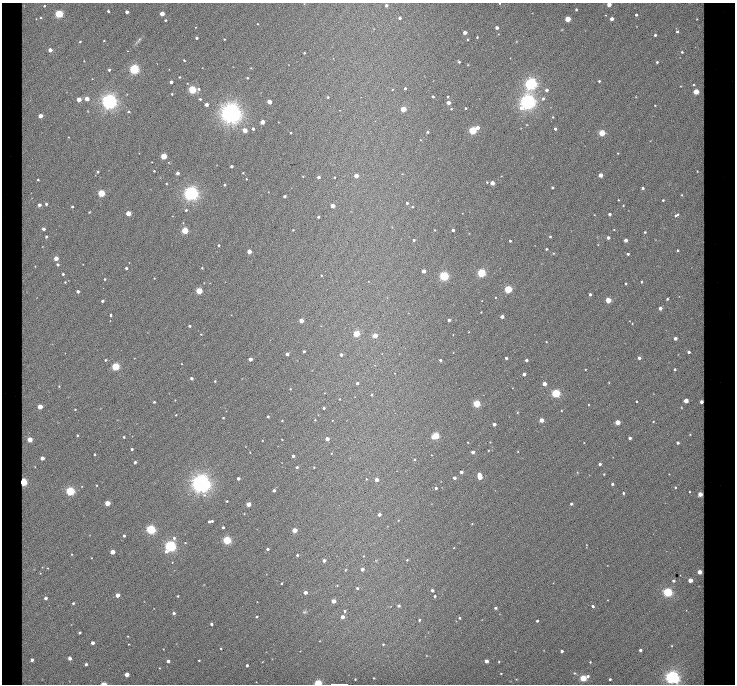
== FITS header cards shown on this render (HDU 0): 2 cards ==
NAXIS1  =                  733 / Axis length
NAXIS2  =                  682 / Axis length

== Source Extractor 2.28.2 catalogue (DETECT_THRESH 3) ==
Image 733 x 682 px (HDU 0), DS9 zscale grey, 1 PNG px = 1 image px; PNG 737 x 686 px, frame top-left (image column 1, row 682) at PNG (2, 3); no overlay
Background 787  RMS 12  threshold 36.4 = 3 sigma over >= 5 px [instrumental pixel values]
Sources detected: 330; all 330 listed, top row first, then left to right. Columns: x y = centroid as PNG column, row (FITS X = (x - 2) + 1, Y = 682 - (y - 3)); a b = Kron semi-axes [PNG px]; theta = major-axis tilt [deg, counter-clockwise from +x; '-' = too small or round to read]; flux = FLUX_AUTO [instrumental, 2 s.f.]
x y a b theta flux
609 4 3 3 - 8800
386 5 3 3 - 2500
44 6 3 3 - 1000
576 9 3 2 - 850
108 11 3 3 - 1300
127 12 3 3 - 3300
162 13 4 4 - 9400
59 14 4 4 - 77000
636 15 3 3 - 1100
41 18 5 4 - 1200
400 18 3 3 - 2000
568 19 4 4 - 21000
611 19 3 3 - 4400
697 19 9 8 - 5700
165 20 3 2 - 750
699 27 15 8 90 5500
497 28 3 3 - 2700
677 31 4 4 - 1500
465 32 3 3 - 4800
655 35 3 3 - 1200
477 37 3 2 - 660
197 38 3 3 - 1900
224 39 3 2 - 550
138 40 13 4 49 2000
104 41 3 2 - 550
80 42 3 3 - 850
697 47 11 5 -39 3700
50 50 3 3 - 7100
127 51 3 2 - 690
682 52 4 4 - 1500
304 53 3 2 - 700
701 58 21 5 -87 3000
184 60 3 2 - 720
84 61 3 3 - 450
459 62 3 3 - 1100
657 62 3 3 - 850
134 69 4 4 - 140000
109 70 4 3 - 1500
179 77 3 3 - 690
247 78 3 2 - 950
599 81 3 3 - 1100
171 82 3 3 - 2700
531 84 5 4 - 290000
694 85 8 7 - 4800
405 88 3 3 - 1100
192 90 5 4 - 67000
546 90 4 4 - 2900
696 92 7 6 - 24000
172 94 3 3 - 640
433 96 3 2 - 1100
328 97 4 4 - 970
543 98 5 5 - 2000
79 99 4 4 - 9400
87 99 4 4 - 7900
200 99 3 3 - 970
109 101 5 5 - 470000
269 102 4 4 - 10000
527 102 6 5 - 440000
448 103 4 4 - 6000
206 104 3 3 - 3500
701 107 5 5 - 1900
465 108 3 2 - 930
403 109 4 4 - 18000
451 109 4 3 - 660
128 112 4 4 - 1100
231 113 7 7 - 720000
40 116 4 3 - 7100
553 117 4 3 - 670
262 122 4 3 - 8300
701 122 16 5 86 2700
478 127 4 3 - 3900
253 129 4 3 - 1900
555 129 3 3 - 1800
245 130 4 4 - 10000
473 130 4 4 - 66000
427 132 3 3 - 1400
291 133 3 3 - 790
602 133 4 4 - 33000
68 137 3 2 - 520
164 156 4 4 - 24000
231 166 3 3 - 2000
154 171 3 2 - 670
98 172 4 3 - 880
177 173 3 3 - 3100
243 173 3 2 - 520
699 174 12 5 -64 4000
600 175 4 3 - 7200
303 176 4 2 - 540
356 176 4 4 - 8400
318 177 3 3 - 2900
334 177 3 3 - 600
246 179 2 2 - 520
38 180 4 3 - 1000
487 182 3 3 - 670
166 183 3 2 - 590
492 183 4 3 - 8900
224 185 3 2 - 1000
552 187 3 3 - 1100
643 188 3 3 - 1500
101 193 4 4 - 42000
191 193 5 5 - 420000
682 195 5 4 - 1100
285 196 3 3 - 2000
618 200 2 2 - 480
663 200 3 3 - 780
407 203 3 3 - 1300
46 204 4 4 - 1500
39 205 4 4 - 3800
72 206 3 3 - 1100
332 206 4 3 - 8400
412 207 4 3 - 810
186 210 3 3 - 1100
89 212 3 2 - 650
128 213 4 4 - 18000
609 214 3 3 - 2500
677 215 8 5 27 2500
318 217 3 3 - 1200
701 218 9 5 89 2200
43 229 3 3 - 3300
293 230 3 2 - 570
434 230 4 3 - 570
453 230 3 3 - 2400
185 231 4 4 - 37000
645 232 2 2 - 640
550 236 3 3 - 970
46 237 5 4 - 1200
608 237 3 3 - 2900
414 240 3 3 - 1300
625 240 3 3 - 3900
510 241 3 3 - 1200
700 241 7 6 - 2600
219 245 3 3 - 960
546 249 3 3 - 1000
677 250 4 4 - 1100
249 251 4 3 - 9000
628 254 3 3 - 1300
56 258 4 4 - 8800
701 260 15 5 83 3100
57 264 4 4 - 1700
126 268 3 3 - 1700
202 268 3 3 - 600
423 271 3 3 - 5300
481 273 4 4 - 85000
63 274 3 3 - 1400
321 275 3 2 - 570
444 276 4 4 - 110000
104 279 3 3 - 790
701 279 5 3 - 1100
65 282 5 5 - 980
641 282 3 2 - 690
626 283 3 3 - 930
103 288 2 2 - 390
508 289 4 4 - 57000
78 291 3 3 - 2300
199 291 4 4 - 36000
590 294 3 3 - 1800
667 299 3 3 - 780
608 300 4 4 - 18000
102 301 3 3 - 1800
660 308 3 3 - 3700
481 312 3 2 - 520
700 313 7 5 69 2500
111 315 3 3 - 1300
502 317 3 3 - 4000
449 320 3 3 - 2800
301 321 4 4 - 9300
189 326 3 3 - 1400
701 332 8 6 -75 1700
356 333 4 4 - 32000
201 334 3 3 - 610
453 334 3 2 - 780
375 336 4 4 - 13000
675 338 3 3 - 3800
546 342 3 2 - 480
304 351 3 3 - 1300
689 352 6 6 - 4100
287 354 3 3 - 3300
341 354 4 4 - 2300
506 358 3 3 - 1700
639 358 3 3 - 2500
250 359 3 3 - 4800
106 360 3 2 - 880
440 360 3 3 - 1800
526 360 3 3 - 2600
116 367 4 4 - 65000
585 369 2 2 - 540
675 369 3 3 - 1300
524 374 3 3 - 3400
191 378 3 3 - 2100
702 379 31 4 89 5200
215 381 3 3 - 620
357 383 4 3 - 2000
544 384 4 3 - 7800
59 386 3 3 - 700
290 389 3 3 - 530
556 393 4 4 - 96000
372 395 5 4 - 1300
339 399 4 2 - 500
636 401 2 2 - 560
686 401 4 4 - 11000
701 401 12 4 -79 5900
154 402 3 3 - 1000
477 404 4 4 - 52000
40 407 4 4 - 13000
681 407 5 3 - 840
324 408 3 3 - 1500
75 409 2 2 - 630
176 415 3 2 - 550
268 416 3 3 - 1300
223 418 3 3 - 720
315 420 3 3 - 700
541 420 4 3 - 9300
282 421 3 2 - 630
617 422 4 4 - 14000
494 424 3 3 - 3500
690 434 7 6 - 2900
701 434 18 4 -83 3000
77 435 3 2 - 870
435 436 4 4 - 54000
124 437 3 3 - 860
630 438 3 3 - 2000
30 439 4 4 - 16000
282 439 3 2 - 480
327 439 3 3 - 6000
490 442 2 2 - 440
678 443 4 4 - 2000
132 449 3 3 - 1300
473 452 3 3 - 3700
95 454 3 2 - 730
293 456 3 3 - 2300
42 458 3 3 - 5800
414 459 4 4 - 970
700 460 7 2 31 1000
135 462 3 3 - 1600
600 464 3 3 - 2000
297 467 4 3 - 1200
314 467 3 2 - 660
461 472 3 3 - 2700
604 474 3 3 - 660
479 476 6 4 -78 17000
238 478 3 3 - 2800
454 478 3 3 - 2500
366 479 4 3 - 670
377 480 4 3 - 5300
23 482 4 4 - 72000
201 483 6 6 - 620000
612 484 3 3 - 1700
675 487 5 4 - 1000
436 488 3 3 - 1700
274 490 3 3 - 2100
70 491 4 4 - 100000
690 492 7 6 - 3100
623 493 3 3 - 1000
700 494 10 4 -83 13000
227 501 3 3 - 830
107 503 4 4 - 17000
248 504 4 3 - 12000
571 504 4 3 - 1600
379 514 3 3 - 2800
210 521 6 3 9 2400
223 527 3 3 - 1400
151 529 4 4 - 120000
294 530 4 3 - 15000
124 536 3 3 - 1500
227 540 4 4 - 75000
700 541 5 4 - 1600
170 546 5 4 - 230000
268 549 3 3 - 1900
702 550 16 4 -87 3100
113 552 4 4 - 11000
297 555 3 3 - 1200
363 556 4 3 - 560
324 560 3 3 - 3600
407 560 3 2 - 770
47 568 5 3 - 640
362 569 4 4 - 4000
345 570 5 3 - 760
699 572 7 5 -89 12000
40 573 4 4 - 760
690 580 5 4 - 9900
673 581 3 3 - 1900
281 583 3 2 - 740
699 586 9 6 -20 1700
357 588 4 4 - 1600
432 590 3 3 - 2800
305 592 3 3 - 4500
668 592 4 4 - 120000
117 595 4 3 - 7000
177 596 3 2 - 760
435 596 3 3 - 1600
46 598 4 4 - 2900
333 601 4 3 - 8200
73 603 4 3 - 1300
399 606 4 4 - 2400
593 606 4 3 - 2200
495 608 3 3 - 1600
345 611 5 4 - 1300
304 612 7 5 1 1400
174 613 3 3 - 2500
257 616 3 2 - 690
342 617 4 3 - 5400
459 618 3 3 - 1100
419 620 4 3 - 1200
537 621 3 3 - 1200
211 624 3 3 - 1900
701 628 9 4 -86 2200
79 633 3 3 - 1300
92 643 3 3 - 3500
383 644 4 4 - 980
221 648 2 2 - 600
640 650 3 3 - 1900
562 651 3 3 - 2100
70 658 3 3 - 4600
32 660 3 3 - 2900
199 660 3 2 - 630
168 661 3 3 - 2900
486 661 4 3 - 6400
590 662 3 3 - 790
86 664 3 3 - 1800
247 665 3 3 - 1500
501 673 3 2 - 630
127 674 4 4 - 8100
374 678 2 2 - 670
583 678 5 4 - 38000
672 678 5 5 - 400000
355 679 3 2 - 680
610 679 3 3 - 1400
318 683 4 3 - 63000
104 684 4 2 - 10000
339 684 16 2 0 6500
At the frame edge (FLAGS 8, measured only in part): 5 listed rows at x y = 609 4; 672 678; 318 683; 104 684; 339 684